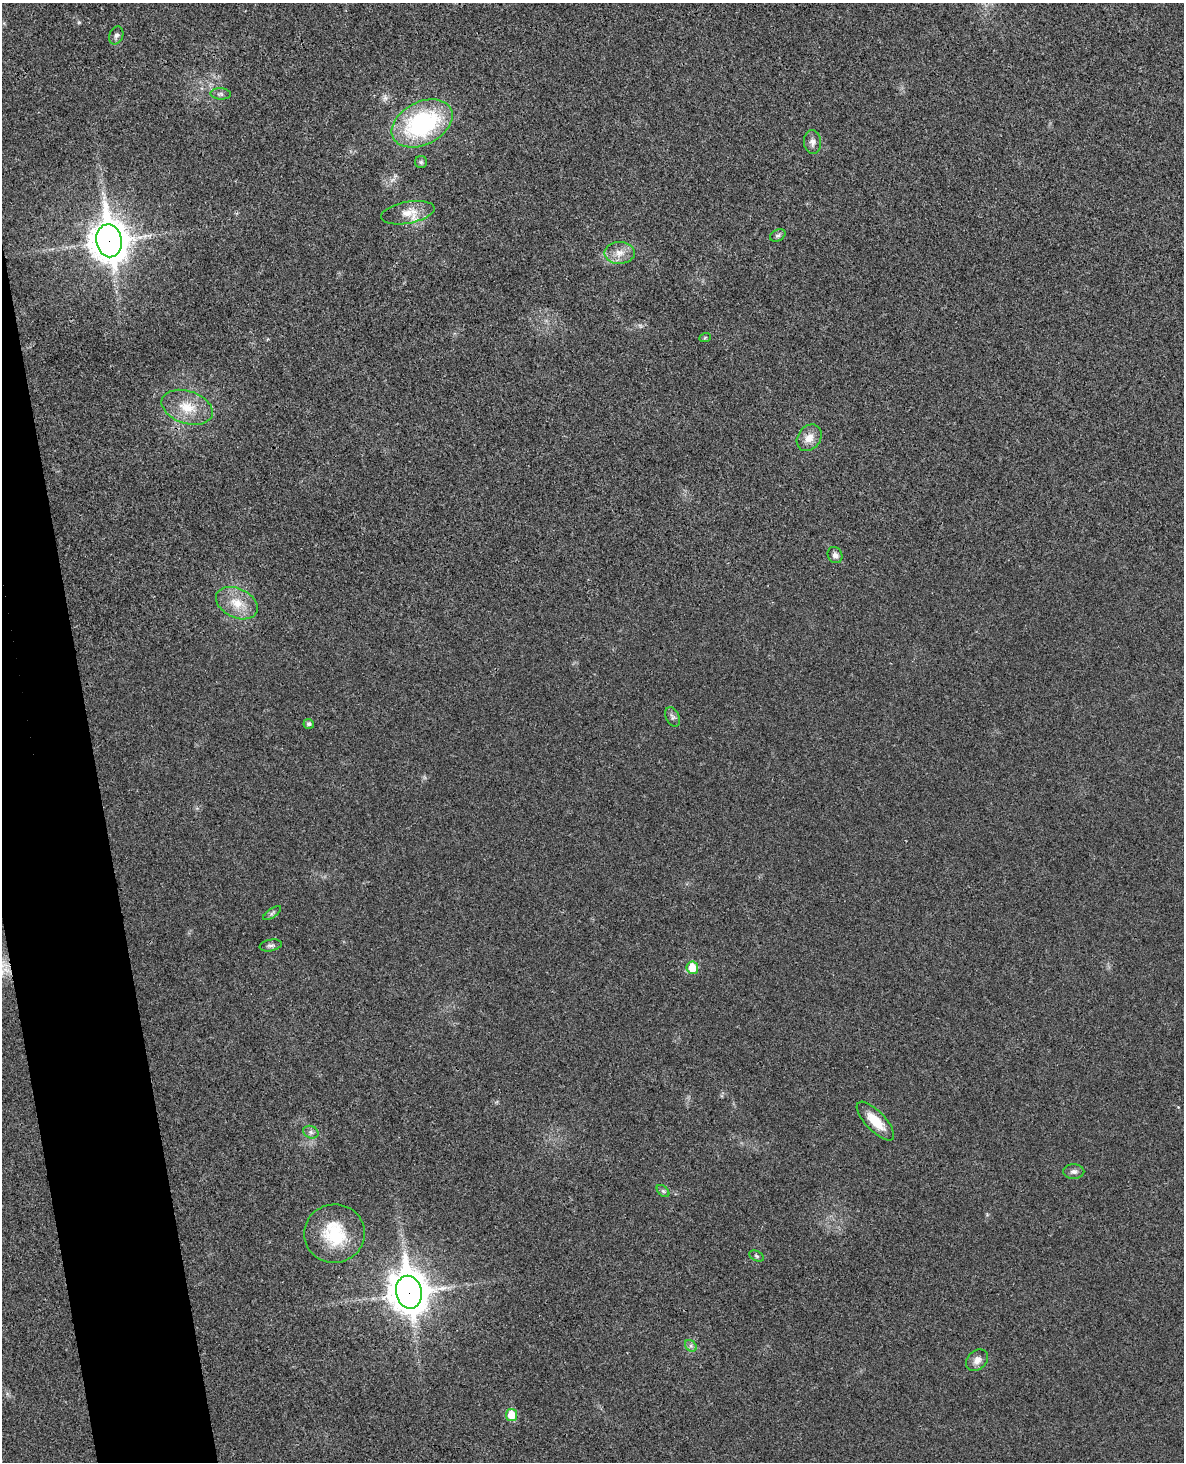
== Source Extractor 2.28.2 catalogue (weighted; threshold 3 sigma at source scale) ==
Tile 7 of 4 x 3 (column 3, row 2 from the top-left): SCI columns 2423-3604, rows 1607-3066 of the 4844 x 4780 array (HDU 1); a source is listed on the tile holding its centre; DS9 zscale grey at full resolution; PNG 1186 x 1464 px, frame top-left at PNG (2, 3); each listed source drawn as its Kron ellipse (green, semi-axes under 4 px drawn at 4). Shown black and unused: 6% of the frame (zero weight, under 3 of 4 exposures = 6% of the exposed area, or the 3 px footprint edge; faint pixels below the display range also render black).
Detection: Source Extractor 2.28.2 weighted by HDU 2 'WHT'; one run over the whole footprint, this tile lists its part. Background 0.0217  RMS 0.0058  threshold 0.0262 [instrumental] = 3 sigma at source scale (4.5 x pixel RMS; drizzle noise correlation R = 1.50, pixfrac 1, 0.05/0.05 arcsec/px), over >= 5 px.
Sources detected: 29; all 29 listed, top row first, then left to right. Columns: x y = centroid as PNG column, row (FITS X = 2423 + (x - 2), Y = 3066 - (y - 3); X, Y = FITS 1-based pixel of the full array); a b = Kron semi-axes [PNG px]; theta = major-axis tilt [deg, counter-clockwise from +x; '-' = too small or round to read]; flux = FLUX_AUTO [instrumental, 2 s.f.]
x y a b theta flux
116 35 9 6 66 1.9
221 94 10 5 -3 1.5
422 123 32 21 27 77
813 142 12 8 -87 2.9
421 162 6 6 - 1.2
408 213 27 11 11 9
778 235 8 5 28 1.3
109 241 16 13 -82 1300
620 253 15 11 1 6.2
705 338 6 3 20 0.69
187 407 26 16 -18 15
809 438 14 11 53 6.1
835 555 8 7 - 2.5
237 603 22 14 -25 12
673 717 10 6 -66 1.8
309 724 5 5 - 1.3
272 913 10 4 36 1.3
271 945 11 5 10 1.7
692 968 6 6 - 13
875 1121 25 10 -46 13
311 1132 8 6 -22 1.9
1074 1171 11 7 0 2.2
663 1191 7 4 -44 1.2
334 1234 30 29 - 29
757 1256 7 5 -27 1
409 1292 16 13 -78 1400
691 1346 6 5 - 1.4
977 1360 12 9 44 4
511 1415 6 5 - 13
Overlapping masked pixels (flux is a lower limit): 2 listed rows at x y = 109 241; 409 1292